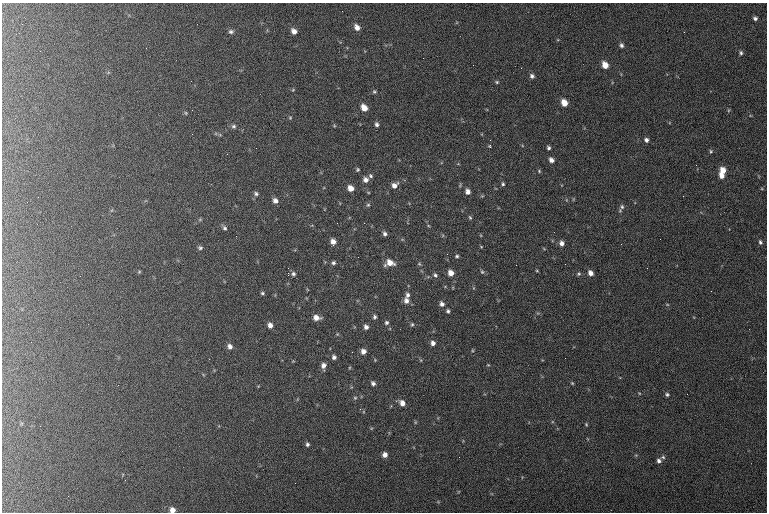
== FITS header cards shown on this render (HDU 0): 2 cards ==
NAXIS1  =                  765 / length of data axis 1
NAXIS2  =                  510 / length of data axis 2

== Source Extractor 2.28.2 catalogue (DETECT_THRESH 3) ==
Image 765 x 510 px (HDU 0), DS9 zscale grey, 1 PNG px = 1 image px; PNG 769 x 514 px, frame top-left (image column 1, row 510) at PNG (2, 3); no overlay
Background 124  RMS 6.8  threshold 20.4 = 3 sigma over >= 5 px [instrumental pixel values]
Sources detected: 99; all 99 listed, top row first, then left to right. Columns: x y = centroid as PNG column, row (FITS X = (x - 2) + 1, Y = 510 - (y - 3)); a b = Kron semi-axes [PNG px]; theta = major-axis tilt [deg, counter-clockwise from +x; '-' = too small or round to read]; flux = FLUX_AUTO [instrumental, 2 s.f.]
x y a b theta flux
755 18 5 5 - 1300
357 27 5 4 - 2500
294 31 6 5 - 2400
231 32 6 5 - 960
684 32 2 2 - 340
621 45 5 4 - 1200
146 48 2 2 - 300
741 53 6 5 - 980
605 65 6 5 - 5300
532 76 5 5 - 1300
497 82 5 4 - 570
293 90 4 4 - 370
374 92 5 4 - 640
564 103 6 5 - 5500
364 108 6 5 - 4800
729 110 5 3 - 440
186 113 5 4 - 540
290 118 4 4 - 440
377 124 5 4 - 1100
234 126 6 5 - 910
646 140 5 4 - 1300
490 145 3 3 - 4000
548 148 4 4 - 980
711 151 5 4 - 600
551 160 5 5 - 2000
358 170 4 4 - 600
723 170 6 6 - 4700
539 171 5 4 - 510
721 175 6 5 - 3100
371 176 6 5 - 870
366 180 6 6 - 2100
503 184 5 4 - 710
394 185 8 6 40 2700
351 188 6 5 - 4000
468 192 5 5 - 2300
256 194 6 5 - 970
275 201 6 5 - 2100
368 205 5 5 - 710
622 207 8 6 73 1200
470 217 5 4 - 610
200 220 6 4 1 570
225 228 6 5 - 960
385 234 5 4 - 1300
236 236 2 2 - 470
333 241 6 5 - 2700
760 242 7 5 -63 970
562 243 5 5 - 2000
481 247 5 3 - 390
200 248 6 5 - 920
457 256 4 3 - 690
333 263 5 4 - 900
390 263 9 6 2 4700
419 264 5 4 - 570
516 265 2 2 - 330
647 268 2 2 - 290
537 271 5 3 - 380
139 272 5 5 - 510
482 272 6 5 - 670
288 273 3 2 - 1700
451 273 6 5 - 3800
590 273 6 5 - 2400
293 274 5 5 - 990
579 274 5 4 - 610
435 275 6 5 - 990
262 293 4 3 - 680
408 295 6 5 - 1300
406 301 7 6 - 2300
442 304 5 5 - 1700
667 304 5 3 - 380
448 311 4 3 - 870
375 317 5 4 - 900
316 318 7 5 -6 3100
387 323 5 5 - 920
412 324 5 4 - 610
270 325 6 5 - 2200
366 327 5 4 - 1700
337 334 4 4 - 460
433 343 5 4 - 1800
230 346 6 6 - 1900
363 351 5 5 - 2400
352 352 2 2 - 210
334 357 5 4 - 1200
375 360 4 4 - 350
488 365 4 3 - 380
323 366 6 5 - 2100
373 383 5 4 - 1300
572 383 4 3 - 450
667 394 5 5 - 820
355 398 4 4 - 490
402 403 6 5 - 3100
360 409 3 2 - 520
415 422 6 4 -72 530
586 424 4 4 - 480
307 444 5 4 - 900
385 455 5 5 - 2500
459 457 2 2 - 320
663 457 6 5 - 750
659 461 5 5 - 1300
172 510 5 5 - 2700
At the frame edge (FLAGS 8, measured only in part): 1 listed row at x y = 172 510